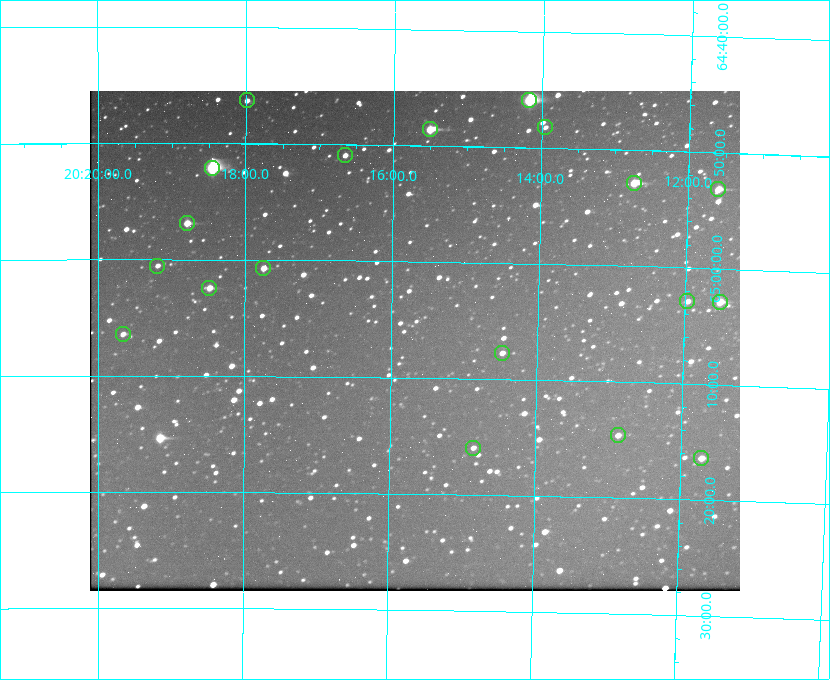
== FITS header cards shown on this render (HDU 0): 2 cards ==
NAXIS1  =                  650 / Width of table row in bytes
NAXIS2  =                  500 / Number of rows in table

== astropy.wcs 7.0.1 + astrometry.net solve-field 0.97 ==
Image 650 x 500 px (HDU 0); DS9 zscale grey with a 90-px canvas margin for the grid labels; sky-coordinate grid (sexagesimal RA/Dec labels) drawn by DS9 from the SOLVED WCS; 19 Tycho-2 reference stars matched to detected sources circled (green)
Header WCS: none
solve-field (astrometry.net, Tycho-2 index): SOLVED blind (the file carries no WCS)
Solved WCS: RA---TAN-SIP/DEC--TAN-SIP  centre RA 20:15:41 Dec +65:07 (303.92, +65.11 deg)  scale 5.17 arcsec/px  FOV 56.1' x 43.1'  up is +179 deg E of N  parity flipped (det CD > 0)
(file carries no celestial WCS; the grid is the blind solution)
Tycho-2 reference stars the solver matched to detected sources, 19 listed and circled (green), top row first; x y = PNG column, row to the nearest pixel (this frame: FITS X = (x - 90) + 1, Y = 500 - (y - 91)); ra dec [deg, ICRS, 3 dp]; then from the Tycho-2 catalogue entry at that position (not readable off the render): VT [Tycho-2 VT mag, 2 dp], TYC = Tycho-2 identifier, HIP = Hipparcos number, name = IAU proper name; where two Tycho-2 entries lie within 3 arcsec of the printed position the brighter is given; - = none
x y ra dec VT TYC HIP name
247 100 304.497 +64.771 11.19 4241-1649-1 - -
529 100 303.544 +64.765 7.36 4240-620-1 99731 -
545 127 303.488 +64.804 11.29 4240-68-1 - -
430 129 303.878 +64.810 8.93 4240-794-1 - -
345 155 304.164 +64.849 10.65 4240-315-1 - -
212 168 304.612 +64.868 7.89 4241-1703-1 100101 -
634 183 303.184 +64.880 9.02 4240-488-1 - -
718 189 302.897 +64.886 9.40 4240-717-1 - -
187 223 304.698 +64.948 10.27 4241-1684-1 - -
157 266 304.798 +65.009 11.15 4241-1628-1 - -
263 268 304.437 +65.012 10.41 4241-1775-1 - -
209 288 304.620 +65.041 10.25 4241-1573-1 - -
687 301 302.992 +65.048 11.44 4240-88-1 - -
720 302 302.882 +65.048 10.25 4240-98-1 - -
123 334 304.916 +65.107 11.17 4241-1518-1 - -
502 353 303.620 +65.129 11.18 4240-34-1 - -
618 435 303.217 +65.244 11.17 4240-236-1 - -
473 448 303.713 +65.266 11.45 4240-564-1 - -
701 458 302.928 +65.273 10.74 4240-760-1 - -